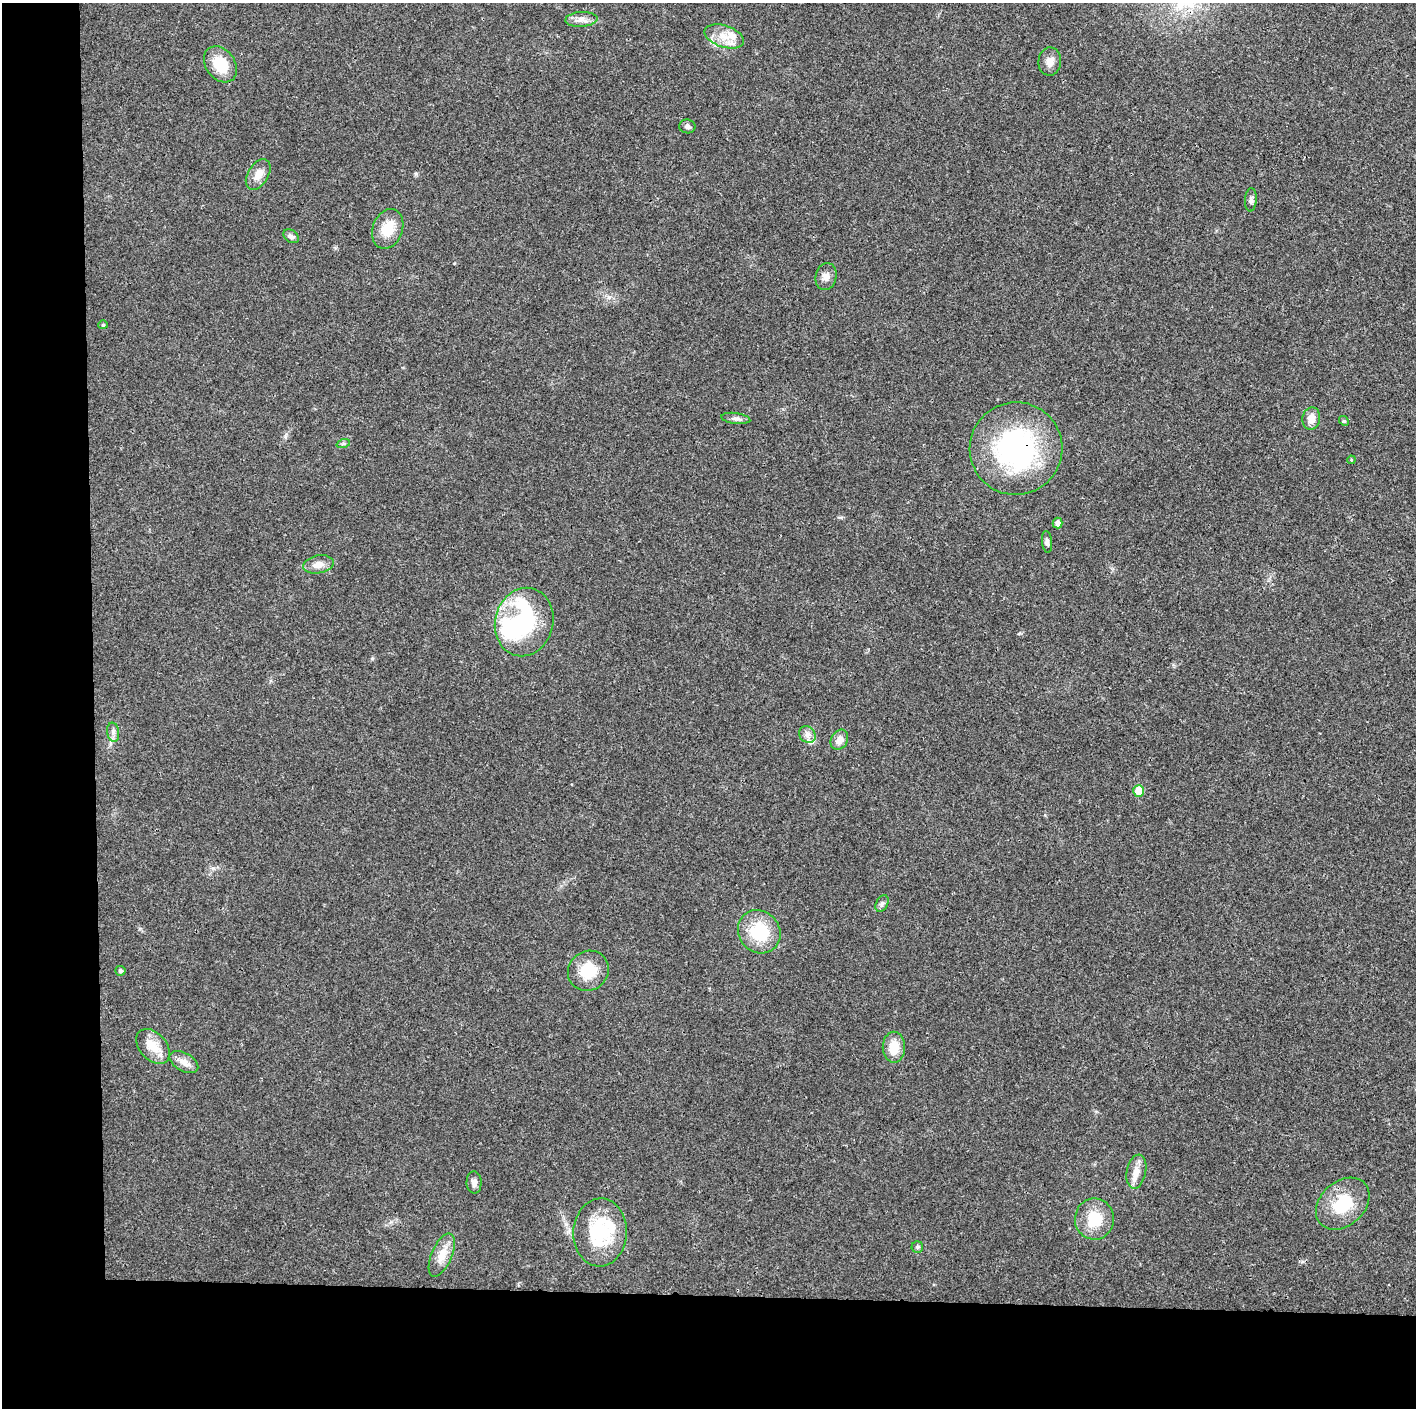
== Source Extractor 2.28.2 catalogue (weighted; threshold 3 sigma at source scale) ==
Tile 7 of 3 x 3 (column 1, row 3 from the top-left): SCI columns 1-1414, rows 6-1411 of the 4243 x 4225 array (HDU 1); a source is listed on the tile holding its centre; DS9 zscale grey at full resolution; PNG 1418 x 1410 px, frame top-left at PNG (2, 3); each listed source drawn as its Kron ellipse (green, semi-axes under 4 px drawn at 4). Shown black and unused: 14% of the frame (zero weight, under 3 of 4 exposures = <1% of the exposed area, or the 3 px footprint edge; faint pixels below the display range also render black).
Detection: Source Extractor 2.28.2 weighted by HDU 2 'WHT'; one run over the whole footprint, this tile lists its part. Background 0.0183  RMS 0.0039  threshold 0.0177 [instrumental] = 3 sigma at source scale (4.5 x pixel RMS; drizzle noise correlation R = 1.50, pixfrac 1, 0.05/0.05 arcsec/px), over >= 5 px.
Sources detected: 44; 2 inside a brighter object's white glare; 1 cosmic-ray / hot-pixel residue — neither listed nor drawn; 2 inside a brighter listed object's ellipse — not listed separately; the other 39 listed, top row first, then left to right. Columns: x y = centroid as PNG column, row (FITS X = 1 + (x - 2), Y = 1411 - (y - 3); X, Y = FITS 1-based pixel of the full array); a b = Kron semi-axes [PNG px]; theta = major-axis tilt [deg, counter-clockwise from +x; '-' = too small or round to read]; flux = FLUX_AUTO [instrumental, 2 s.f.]
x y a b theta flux
581 19 16 7 3 2.6
724 36 20 11 -18 6
1050 62 14 11 83 2.9
220 64 19 14 -54 11
687 126 8 7 - 1.3
258 175 17 10 58 4.3
1251 200 12 6 86 1.3
388 229 20 15 70 8.4
291 236 8 6 -36 1.1
826 277 13 10 77 2.6
103 325 5 4 - 0.46
736 418 14 5 -7 1.6
1311 418 11 8 78 4.1
1344 421 5 4 - 0.53
343 444 7 4 18 0.67
1016 449 46 46 - 74
1351 460 4 3 - 0.34
1057 523 5 5 - 2
1047 542 11 5 -84 1.2
318 564 15 9 10 3.4
524 622 34 29 75 34
113 732 9 6 -81 1.4
807 734 9 7 -49 1.9
839 740 11 8 60 3.3
1138 791 6 5 - 6.9
882 904 9 5 62 1
759 932 22 20 -49 18
120 971 5 5 - 0.84
588 971 21 19 38 11
153 1046 20 13 -48 6.7
894 1047 15 11 -89 6.6
184 1062 16 9 -30 3.2
1136 1172 17 9 79 4
474 1182 11 7 -87 1.6
1343 1204 30 22 42 17
1094 1219 20 19 - 12
600 1232 34 27 88 26
917 1247 6 5 - 0.84
442 1255 23 10 67 5.6
Overlapping masked pixels (flux is a lower limit): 1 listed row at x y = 1016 449
Unlisted compact peaks at least as high as the median listed source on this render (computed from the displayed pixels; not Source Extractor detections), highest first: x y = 416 174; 609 297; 372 658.